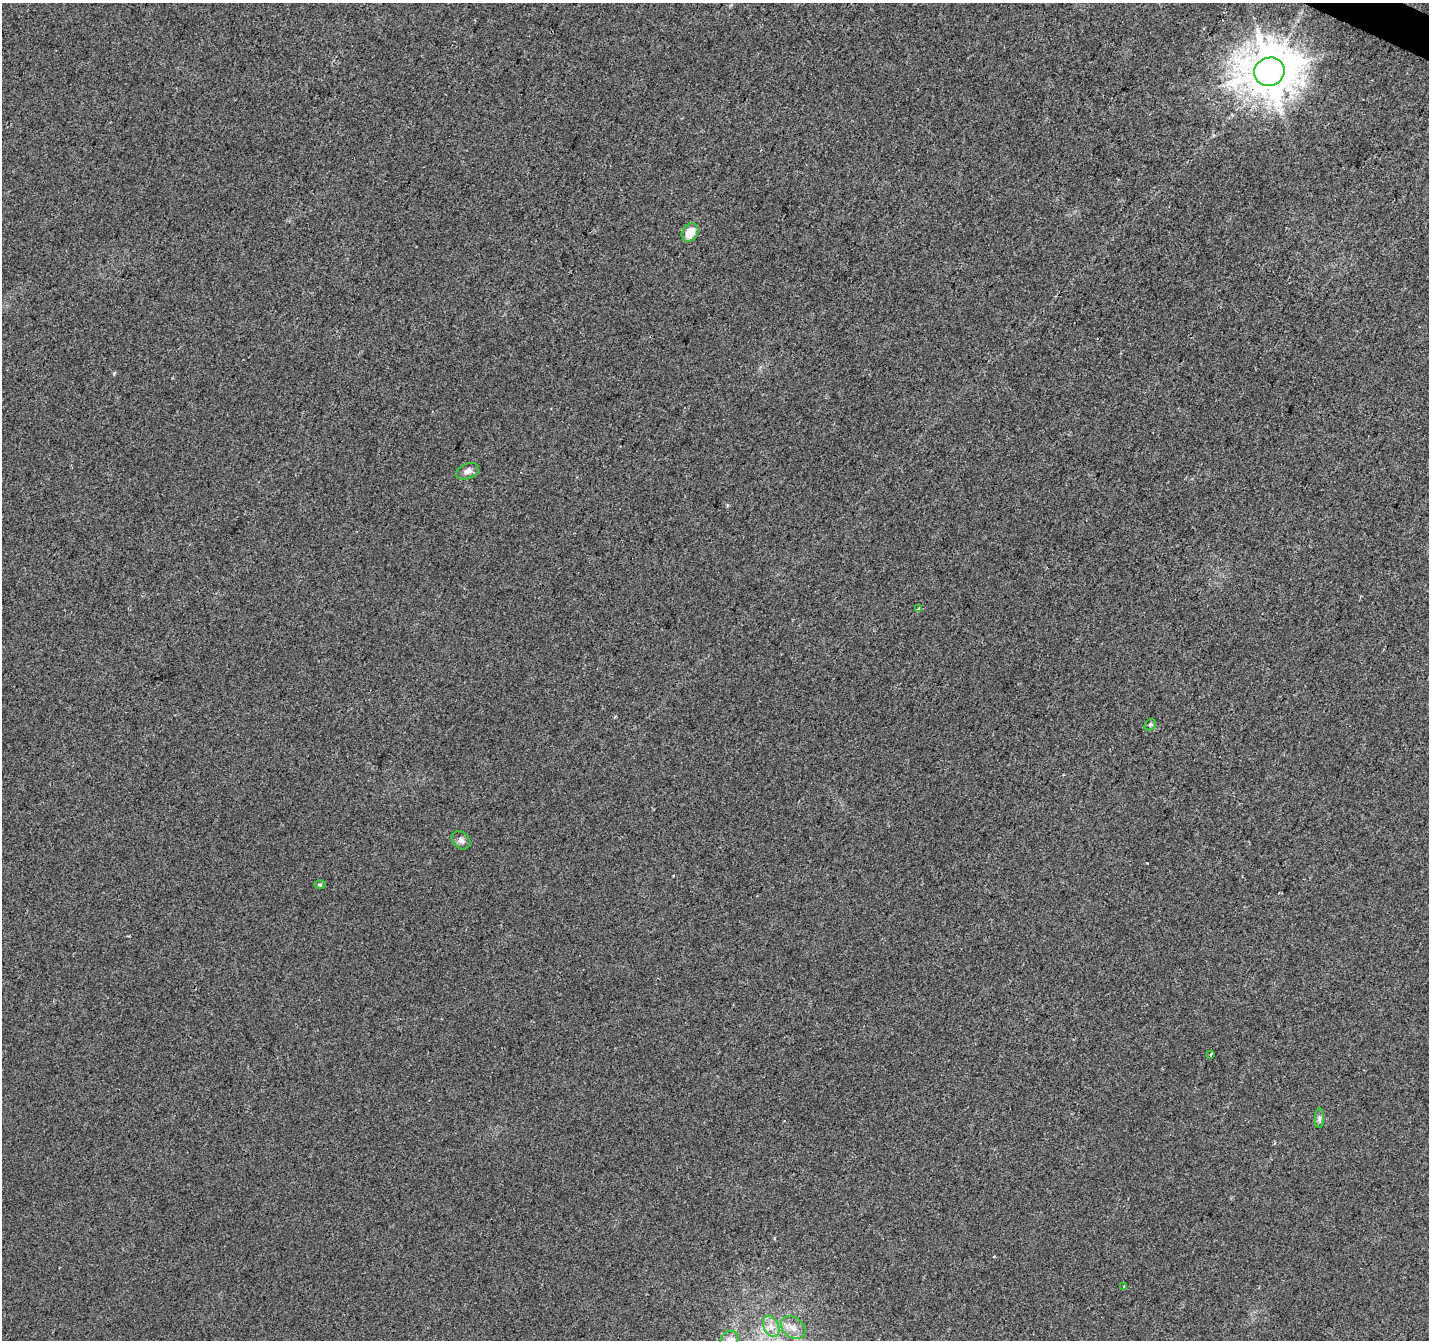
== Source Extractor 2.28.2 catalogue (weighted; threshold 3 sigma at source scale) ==
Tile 10 of 4 x 4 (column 2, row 3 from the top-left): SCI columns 1433-2859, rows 1607-2944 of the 5714 x 5821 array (HDU 1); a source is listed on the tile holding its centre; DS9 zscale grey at full resolution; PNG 1431 x 1342 px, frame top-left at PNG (2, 3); each listed source drawn as its Kron ellipse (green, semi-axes under 4 px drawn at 4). Shown black and unused: <1% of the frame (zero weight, under 2 of 3 exposures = <1% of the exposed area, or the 3 px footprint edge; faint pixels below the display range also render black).
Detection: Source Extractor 2.28.2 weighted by HDU 2 'WHT'; one run over the whole footprint, this tile lists its part. Background 0.00932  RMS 0.0047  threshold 0.0211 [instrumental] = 3 sigma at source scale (4.5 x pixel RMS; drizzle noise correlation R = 1.50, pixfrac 1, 0.0396/0.0396 arcsec/px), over >= 5 px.
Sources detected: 13; all 13 listed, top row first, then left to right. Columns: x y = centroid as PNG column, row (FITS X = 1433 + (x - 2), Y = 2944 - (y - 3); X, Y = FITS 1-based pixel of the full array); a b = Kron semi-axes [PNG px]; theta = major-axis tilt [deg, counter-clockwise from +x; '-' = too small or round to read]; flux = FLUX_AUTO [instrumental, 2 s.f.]
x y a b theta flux
1269 72 15 14 - 1800
690 232 10 7 56 7.7
468 471 12 7 20 2.1
919 609 3 3 - 1.1
1150 725 6 5 - 0.78
461 840 10 8 -41 1.9
320 885 6 4 -1 0.56
1211 1054 4 2 - 0.47
1319 1118 10 4 90 1.3
1124 1287 3 3 - 0.75
771 1326 11 7 -64 3.3
793 1327 13 10 -38 4.1
729 1340 9 8 - 2.6
Isophote crosses this tile's border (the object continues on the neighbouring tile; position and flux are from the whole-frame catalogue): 1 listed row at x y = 729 1340